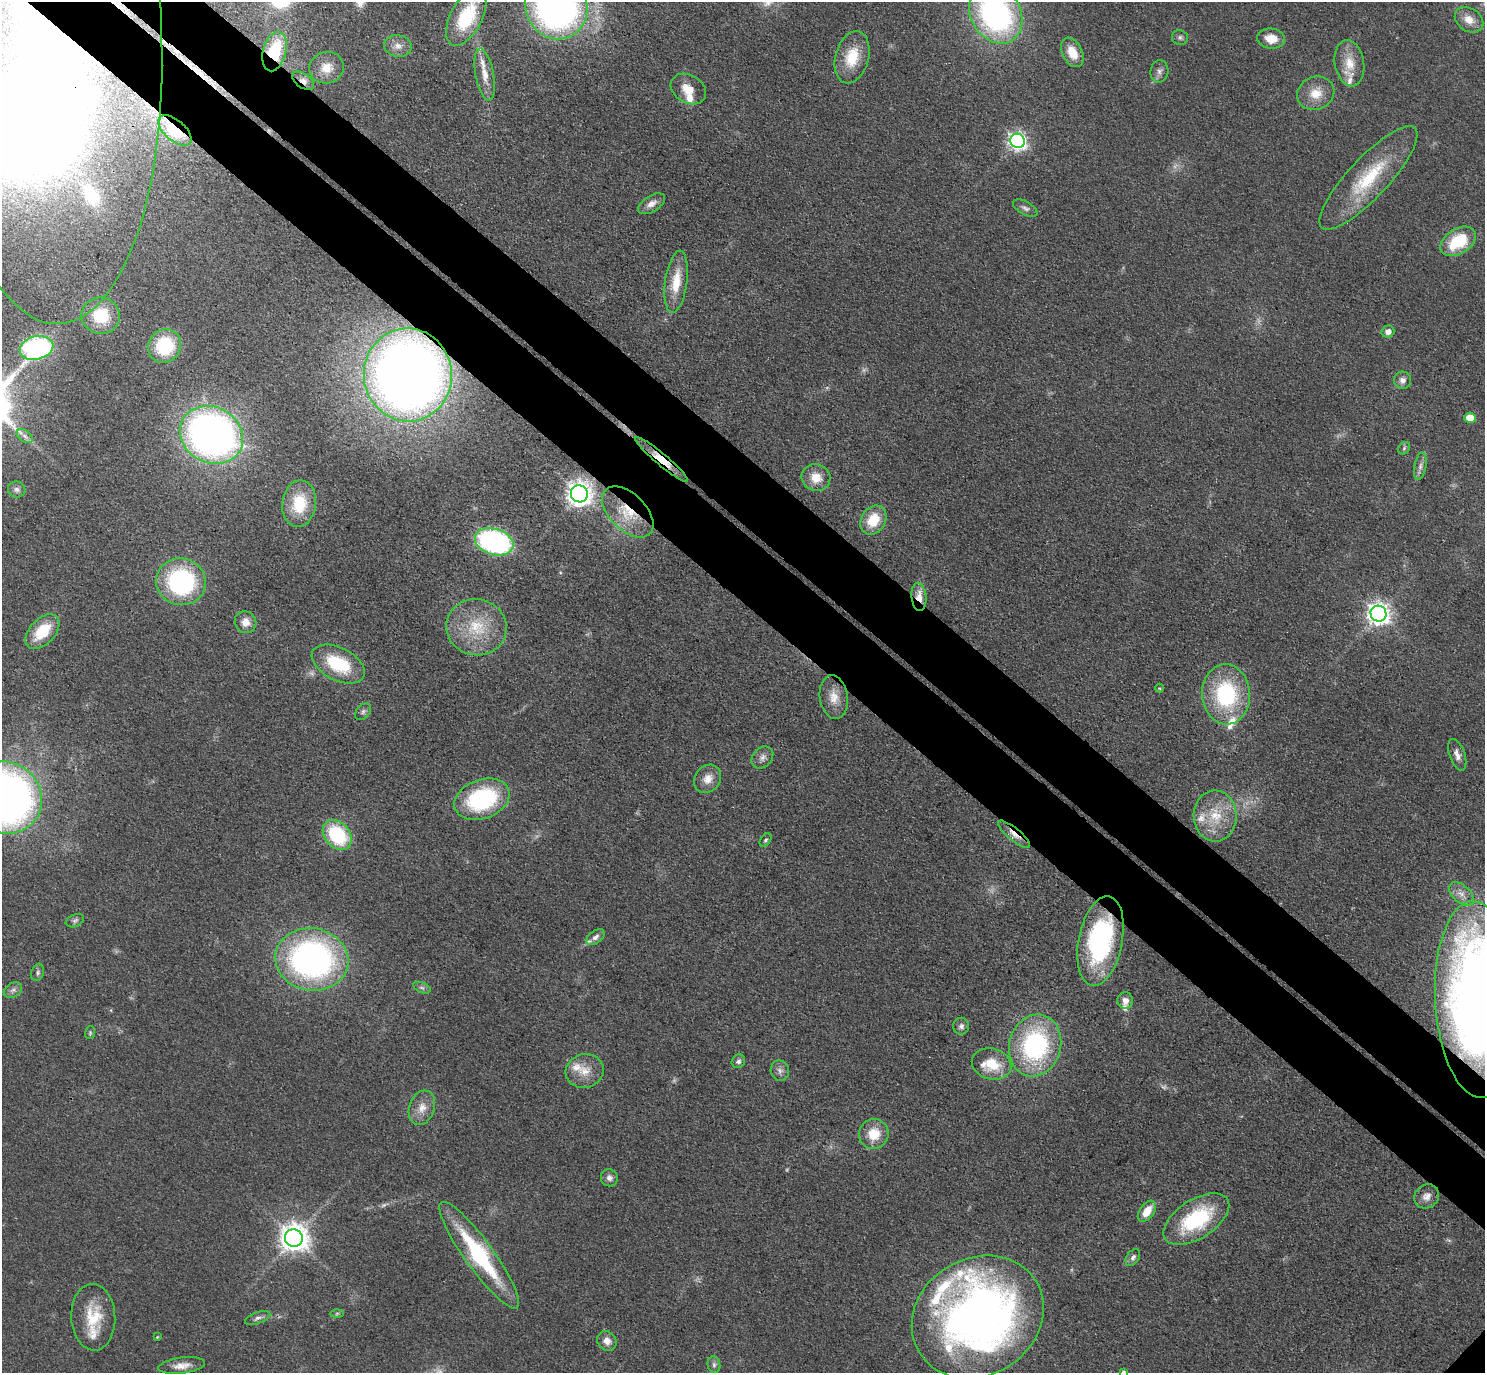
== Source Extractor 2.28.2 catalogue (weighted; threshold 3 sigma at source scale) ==
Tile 11 of 4 x 4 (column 3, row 3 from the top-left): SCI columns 3009-4491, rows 1570-2940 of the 6016 x 6023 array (HDU 1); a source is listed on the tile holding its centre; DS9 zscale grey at full resolution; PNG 1487 x 1375 px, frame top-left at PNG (2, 2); each listed source drawn as its Kron ellipse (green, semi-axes under 4 px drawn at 4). Shown black and unused: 10% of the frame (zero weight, under 3 of 4 exposures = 5% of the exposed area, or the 3 px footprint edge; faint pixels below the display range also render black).
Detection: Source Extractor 2.28.2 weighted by HDU 2 'WHT'; one run over the whole footprint, this tile lists its part. Background 0.0466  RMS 0.0061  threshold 0.0272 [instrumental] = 3 sigma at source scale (4.5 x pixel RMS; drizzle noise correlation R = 1.50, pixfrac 1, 0.05/0.05 arcsec/px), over >= 5 px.
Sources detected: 121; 4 too faint to see at this stretch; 4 inside a brighter object's white glare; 1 long thin detection or spike segment (spike, bleed or trail) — neither listed nor drawn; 13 inside a brighter listed object's ellipse — not listed separately; the other 99 listed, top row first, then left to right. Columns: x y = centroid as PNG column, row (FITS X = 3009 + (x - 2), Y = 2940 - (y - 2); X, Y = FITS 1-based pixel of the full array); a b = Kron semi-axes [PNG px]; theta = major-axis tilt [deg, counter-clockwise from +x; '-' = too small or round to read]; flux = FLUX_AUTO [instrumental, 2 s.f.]
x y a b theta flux
556 6 33 30 -65 330
996 14 31 24 -58 160
466 17 31 16 62 42
1469 20 15 11 -34 7.8
46 32 292 115 -87 1000
1180 37 8 7 - 1.8
1271 39 14 10 -6 11
398 46 14 10 -9 5.5
275 51 20 11 75 37
1072 52 16 10 -64 12
852 57 27 16 75 21
1349 63 23 14 -80 13
327 68 17 15 17 10
1159 71 11 9 86 3.1
485 74 26 9 -79 8.9
303 81 12 7 -35 4.1
688 89 19 13 -31 10
1316 93 19 16 25 12
175 131 20 10 -40 31
1017 141 7 7 - 260
1368 178 68 20 47 45
651 204 15 8 32 4.4
1025 208 13 6 -29 2.3
1458 241 19 12 32 30
676 282 31 11 82 16
101 316 19 18 - 24
1388 331 6 6 - 3.7
165 346 17 16 - 41
36 348 17 11 15 120
408 375 46 44 -85 770
1402 380 8 8 - 3.2
1470 418 5 5 - 11
211 435 33 28 -28 380
25 436 9 5 -36 2.3
1404 448 7 5 48 1.3
662 460 34 6 -40 11
1420 466 14 6 79 3.2
816 478 14 13 - 9.8
17 489 9 8 - 2.2
579 494 8 8 - 610
299 504 23 17 83 25
628 512 31 18 -44 24
873 520 15 12 58 17
494 542 20 13 -17 130
181 582 25 23 -13 88
919 597 14 7 -85 7.8
1378 614 8 7 - 490
245 622 11 10 - 6.1
476 627 30 28 -11 31
42 632 21 12 46 22
338 664 29 16 -27 36
1159 688 4 4 - 0.79
1226 694 30 24 -86 67
834 697 22 14 -81 9.4
363 712 9 6 47 1.9
1457 755 16 7 -71 4.5
762 757 12 9 46 3.7
708 779 15 12 51 7.1
5 798 37 35 -40 420
482 799 28 19 20 71
1215 816 25 21 -88 22
1014 834 20 6 -39 6.3
337 835 17 12 -49 48
766 840 7 5 53 1.4
1461 894 14 8 -41 5.8
75 921 9 6 21 2
595 937 10 6 35 2.8
1100 941 45 22 79 96
312 959 36 31 -10 210
38 972 9 6 73 1.7
422 988 9 5 -23 1.8
13 990 10 7 30 2.3
1478 999 98 42 -87 770
1125 1001 8 8 - 4.4
961 1026 8 8 - 2.4
90 1033 6 5 - 0.99
1035 1045 31 26 75 96
738 1061 7 6 - 2
992 1064 20 15 -15 18
585 1071 19 17 14 11
780 1071 10 9 - 3.1
422 1108 17 12 70 8
874 1134 15 14 - 14
609 1178 8 8 - 2.9
1427 1196 13 11 37 4.7
1147 1211 12 7 54 11
1196 1219 37 19 33 51
294 1238 9 8 - 860
479 1255 65 14 -54 71
1133 1257 9 6 56 2.4
337 1313 6 4 2 1.1
93 1317 33 22 -87 25
978 1317 68 58 31 420
258 1318 13 5 20 2.5
157 1337 3 3 - 0.55
607 1341 10 9 - 5.1
714 1365 8 6 -77 2
182 1366 23 8 7 6.5
1123 1372 4 4 - 1.6
Overlapping masked pixels (flux is a lower limit): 11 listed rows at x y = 46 32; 275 51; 303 81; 175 131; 408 375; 662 460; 628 512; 919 597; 1014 834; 1100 941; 1478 999
Isophote crosses this tile's border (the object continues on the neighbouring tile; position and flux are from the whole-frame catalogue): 8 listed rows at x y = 556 6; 996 14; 466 17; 1469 20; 46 32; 5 798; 1478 999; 1123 1372